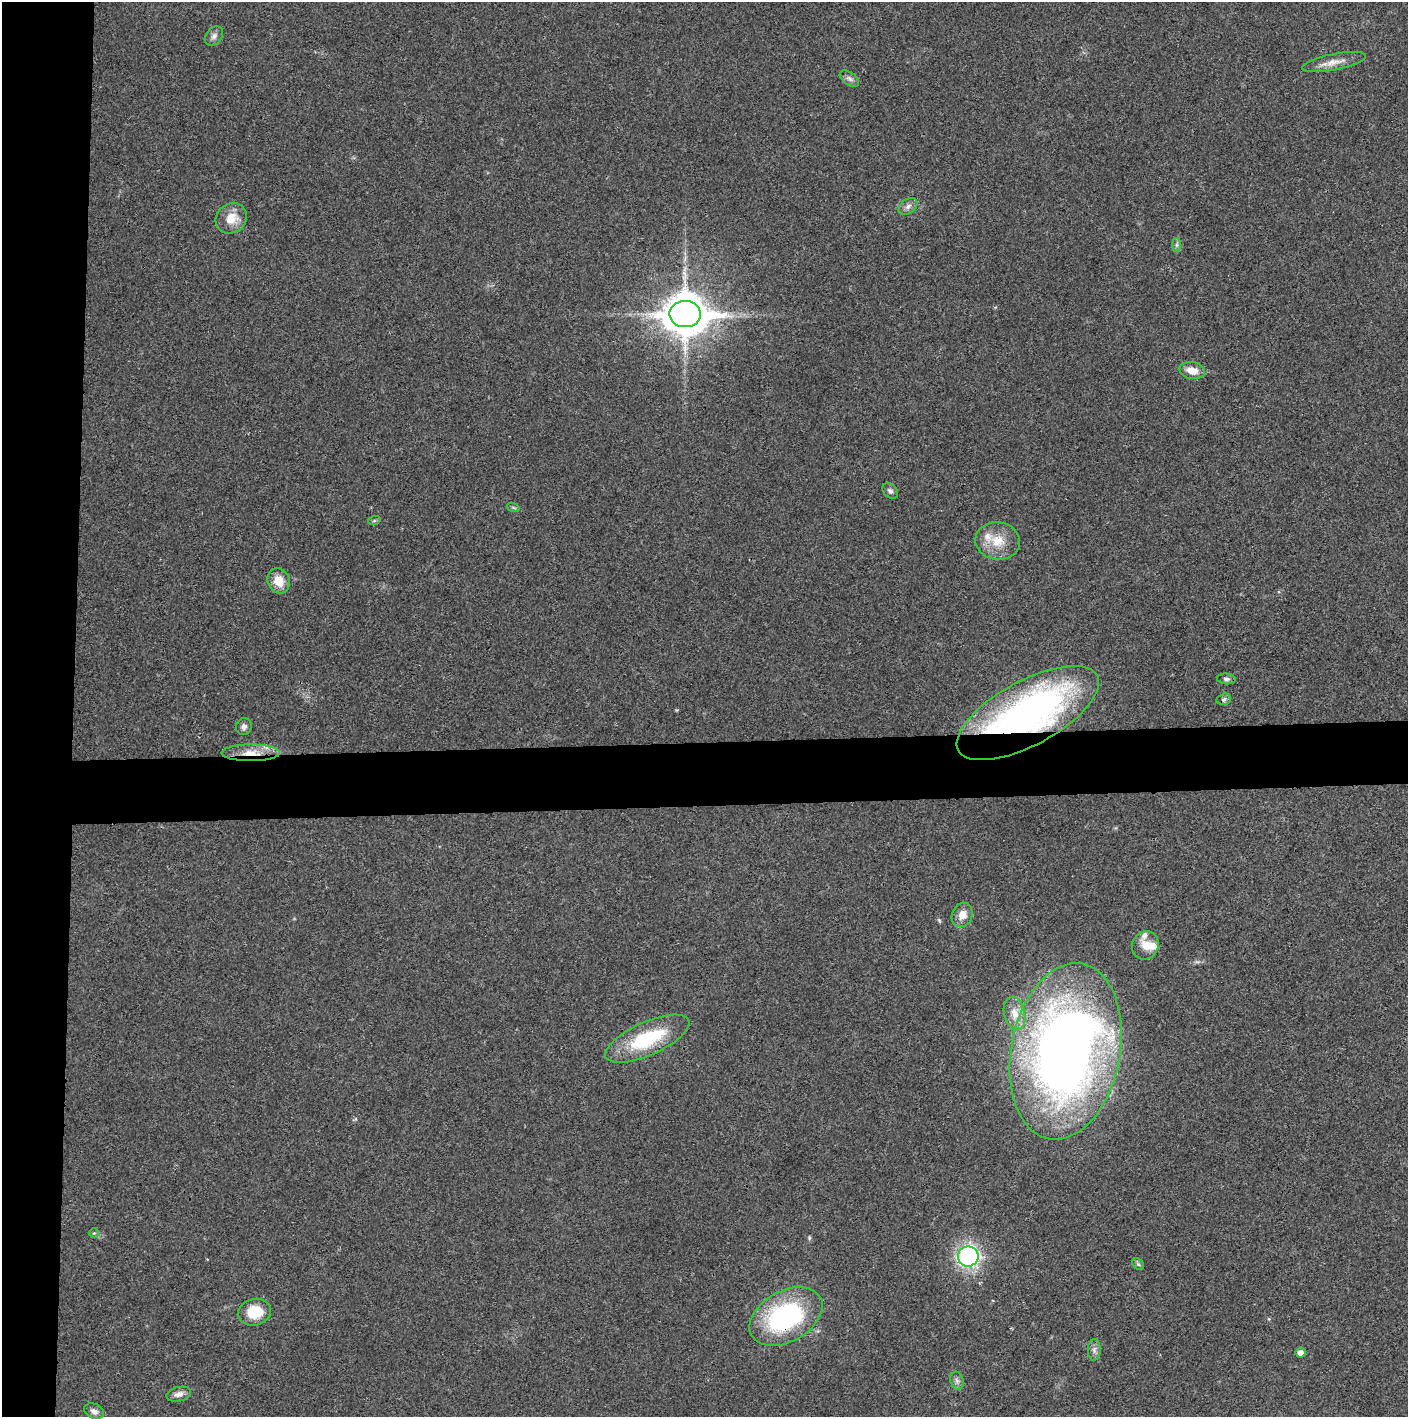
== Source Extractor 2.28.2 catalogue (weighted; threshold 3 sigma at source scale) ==
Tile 4 of 3 x 3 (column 1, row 2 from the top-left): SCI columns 4-1409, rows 1418-2832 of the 4222 x 4247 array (HDU 1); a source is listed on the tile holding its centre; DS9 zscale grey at full resolution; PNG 1410 x 1419 px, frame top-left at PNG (2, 2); each listed source drawn as its Kron ellipse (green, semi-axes under 4 px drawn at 4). Shown black and unused: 9% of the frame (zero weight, under 3 of 4 exposures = <1% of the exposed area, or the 3 px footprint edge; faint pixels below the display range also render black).
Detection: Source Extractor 2.28.2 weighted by HDU 2 'WHT'; one run over the whole footprint, this tile lists its part. Background 0.0191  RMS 0.0041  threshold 0.0184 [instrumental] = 3 sigma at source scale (4.5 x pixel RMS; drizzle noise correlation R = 1.50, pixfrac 1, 0.05/0.05 arcsec/px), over >= 5 px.
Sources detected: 36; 3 inside a brighter listed object's ellipse — not listed separately; the other 33 listed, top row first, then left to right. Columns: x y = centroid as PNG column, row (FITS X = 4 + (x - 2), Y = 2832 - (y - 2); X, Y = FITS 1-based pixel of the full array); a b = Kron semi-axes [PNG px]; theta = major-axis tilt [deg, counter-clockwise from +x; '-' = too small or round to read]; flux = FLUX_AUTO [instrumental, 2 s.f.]
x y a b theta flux
214 36 11 8 50 1.7
1334 62 32 8 12 4.9
849 79 11 6 -36 1.5
908 206 10 7 37 1.8
231 218 16 14 40 6.8
1177 245 7 4 -90 0.81
685 314 16 13 -1 1300
1192 371 13 8 -10 5
890 491 9 6 -44 1.1
513 507 6 4 -19 0.61
374 521 6 4 19 0.55
998 541 22 18 -9 9.2
279 581 13 11 -63 6.7
1226 679 9 5 -5 1.3
1224 699 7 5 17 1
1028 713 79 32 28 170
244 727 8 8 - 1.4
251 753 29 8 0 7.4
962 915 12 10 67 4.1
1145 945 14 13 - 4.8
1015 1013 17 10 -77 5.2
647 1039 45 16 24 29
1066 1051 89 54 79 400
94 1233 5 5 - 0.53
968 1256 10 10 - 88
1138 1264 6 5 - 0.75
254 1312 16 13 15 12
786 1317 39 25 29 62
1094 1350 10 6 88 1.7
1301 1353 5 5 - 2.8
957 1381 9 6 -73 1.4
179 1394 12 7 13 2.4
94 1411 10 7 -25 1.9
Overlapping masked pixels (flux is a lower limit): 3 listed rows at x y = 1028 713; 251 753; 786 1317